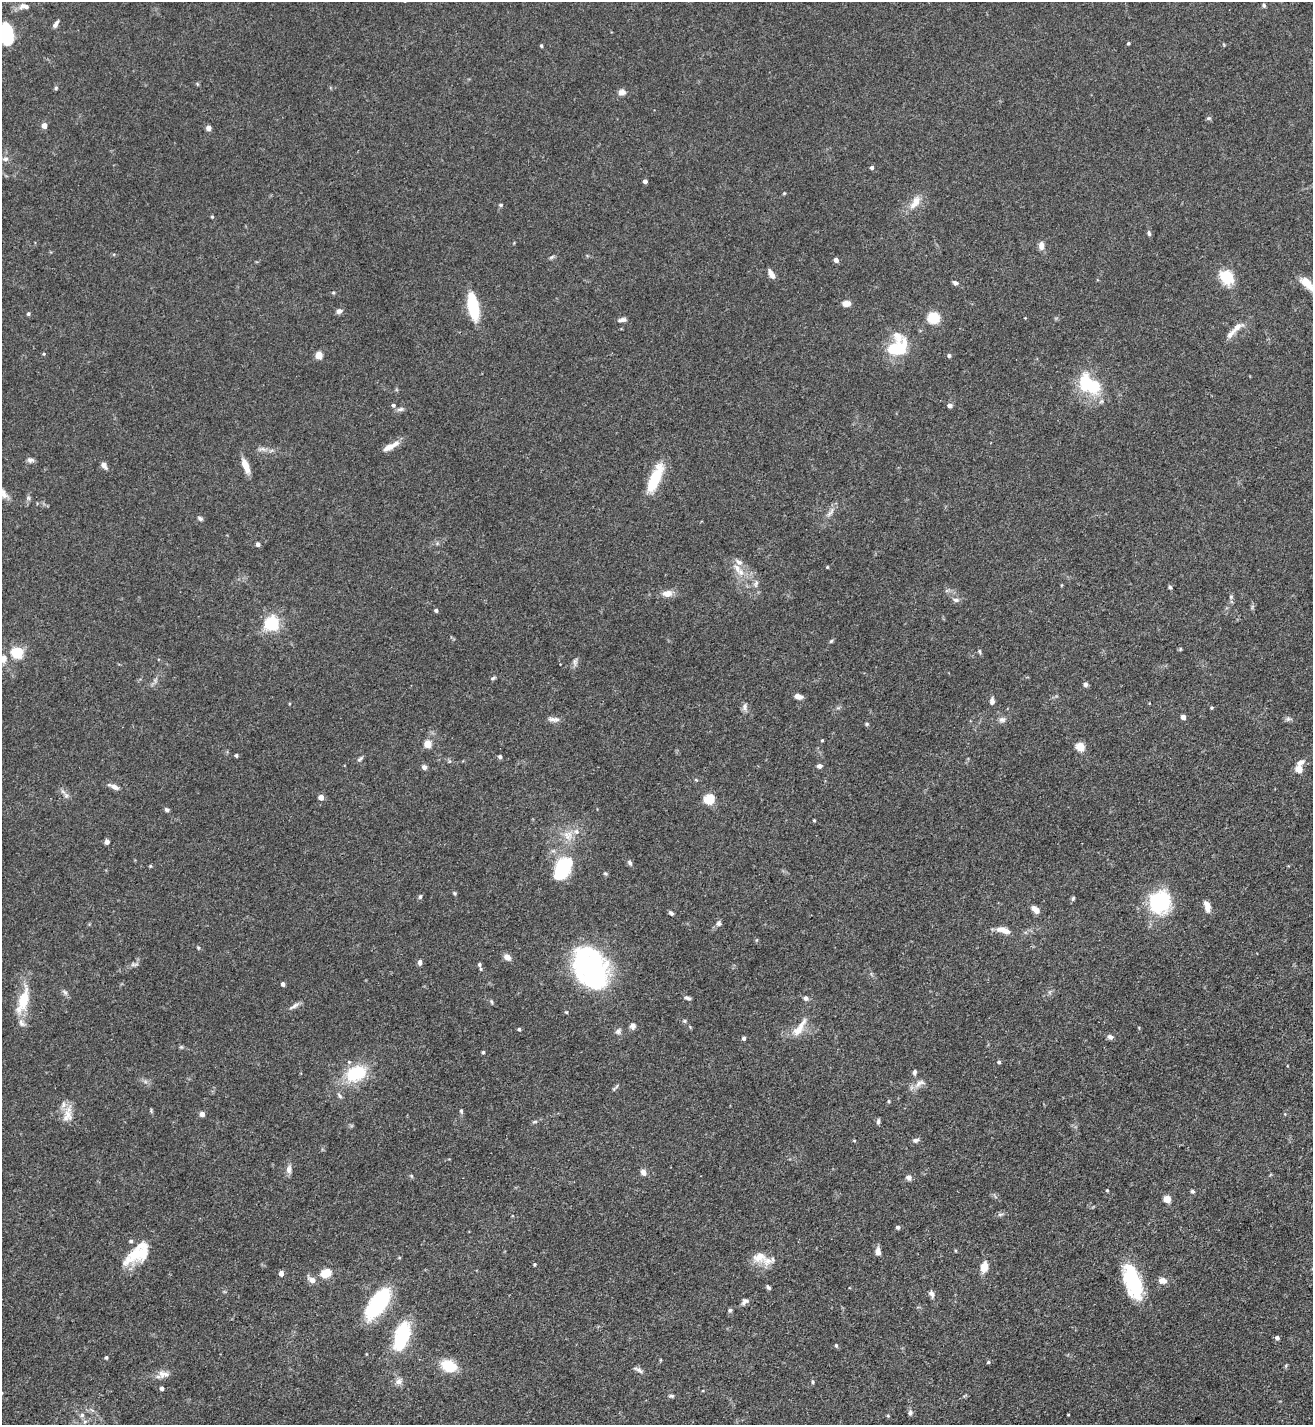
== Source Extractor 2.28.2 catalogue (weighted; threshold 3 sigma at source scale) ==
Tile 6 of 4 x 4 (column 2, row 2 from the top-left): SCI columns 1465-2775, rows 2849-4271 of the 5688 x 5699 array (HDU 1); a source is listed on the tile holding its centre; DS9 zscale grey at full resolution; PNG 1315 x 1427 px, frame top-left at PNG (2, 2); no overlay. Shown black and unused: <1% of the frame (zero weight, under 3 of 5 exposures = <1% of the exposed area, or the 3 px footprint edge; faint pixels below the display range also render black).
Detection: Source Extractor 2.28.2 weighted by HDU 2 'WHT'; one run over the whole footprint, this tile lists its part. Background 0.0758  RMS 0.004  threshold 0.018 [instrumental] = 3 sigma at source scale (4.5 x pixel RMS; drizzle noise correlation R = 1.50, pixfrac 1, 0.05/0.05 arcsec/px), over >= 5 px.
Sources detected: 195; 3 inside a brighter object's white glare — not listed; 7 inside a brighter listed object's ellipse — not listed separately; the other 185 listed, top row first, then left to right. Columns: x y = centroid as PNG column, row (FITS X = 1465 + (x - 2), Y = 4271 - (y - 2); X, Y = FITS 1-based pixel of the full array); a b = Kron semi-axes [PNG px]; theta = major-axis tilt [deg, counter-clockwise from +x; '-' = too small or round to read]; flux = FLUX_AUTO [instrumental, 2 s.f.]
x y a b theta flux
24 6 15 8 0 2.5
1264 6 6 4 -63 0.66
56 24 9 4 60 1.4
7 34 24 13 -87 17
1128 43 4 3 - 0.55
541 46 4 3 - 0.64
56 88 5 4 - 0.57
622 92 9 7 -1 1.8
1208 118 6 5 - 0.65
44 125 4 4 - 3.1
208 128 6 6 - 1.5
5 159 9 6 10 1.4
872 168 4 4 - 0.97
645 181 4 4 - 1.7
915 202 19 9 57 4.6
501 205 5 4 - 0.54
212 217 4 3 - 0.47
1149 233 7 4 -88 0.82
1041 246 11 7 86 2.1
552 257 8 3 45 0.61
836 260 4 4 - 2.5
771 274 12 6 -59 2.2
1226 277 14 12 -50 12
955 282 6 5 - 1
1307 284 26 10 -45 6.9
333 292 4 4 - 0.56
846 303 8 6 5 2.7
473 306 27 10 -80 17
339 311 7 6 - 1.4
28 314 5 4 - 0.64
933 317 9 8 - 14
622 320 11 5 7 1.3
1237 327 18 8 40 3.3
897 337 22 13 -61 5.7
896 349 20 12 -4 15
44 354 4 3 - 0.39
319 355 5 4 - 9.6
949 355 4 4 - 0.92
1092 385 32 23 -18 19
393 405 5 5 - 0.89
950 406 4 4 - 1.9
400 409 10 5 11 1.1
394 444 15 7 30 3
263 449 9 5 -24 1.5
30 460 9 6 -7 1.2
104 465 9 6 -51 1.8
246 466 19 7 -68 4.2
655 479 34 11 66 14
3 493 16 9 -50 3.2
28 498 7 4 -90 0.79
830 512 17 5 54 2.1
200 518 7 5 -33 0.86
258 544 4 4 - 1.5
827 567 4 4 - 0.34
737 568 15 8 -60 3.8
756 583 9 5 64 1.1
1170 587 5 5 - 0.62
667 593 14 9 7 3.2
1231 596 6 4 1 0.46
956 600 7 6 - 1.3
436 610 4 4 - 0.9
272 623 6 6 - 99
831 641 6 4 45 0.57
979 651 7 4 -73 0.62
17 652 10 10 - 11
3 659 12 9 71 2.8
575 662 10 6 -87 1.2
493 678 7 4 27 0.64
1085 684 5 5 - 1.1
798 696 8 5 -14 2.7
992 701 9 6 83 1.4
745 707 10 7 88 1.5
1212 708 4 4 - 0.52
1183 717 4 4 - 2.8
554 719 16 6 -3 1.8
1288 719 6 6 - 0.92
1002 720 9 7 13 1.5
867 724 5 4 - 0.52
822 740 3 3 - 0.43
427 744 5 5 - 9
1080 747 5 5 - 16
236 755 4 4 - 0.76
500 757 4 4 - 1
360 759 10 4 36 0.81
1300 762 11 6 26 1.8
819 766 6 5 - 1.3
424 767 6 5 - 1.5
1299 769 5 5 - 9.1
115 787 11 6 -23 1.9
66 796 6 6 - 1
321 797 4 4 - 3.4
709 799 5 5 - 29
167 810 6 4 -33 0.91
814 820 3 3 - 0.42
568 835 14 13 - 5.2
107 842 5 4 - 1.5
630 863 7 5 -68 0.86
150 866 4 4 - 0.42
563 868 23 12 61 32
605 873 6 4 -19 0.52
454 893 5 4 - 0.51
420 897 7 5 73 0.7
1073 898 6 4 72 0.67
1160 902 18 16 53 47
1207 907 13 6 -75 2.8
1036 910 9 5 -41 3.2
671 913 6 4 -36 0.78
719 923 8 6 65 1.1
1003 930 17 7 -18 3.8
198 948 5 4 - 0.49
507 957 8 6 -29 2.6
420 962 7 5 84 1.2
479 964 7 5 -68 0.98
592 968 49 33 -43 65
283 984 4 4 - 1.4
65 992 8 4 -37 0.89
687 998 8 4 -22 1
806 998 6 5 - 1.2
23 1001 25 9 73 13
491 1002 6 4 -58 0.63
294 1006 16 5 31 1.6
566 1012 5 4 - 0.41
685 1021 6 4 -72 0.5
22 1023 12 8 -62 2
633 1026 8 7 - 1.4
519 1029 4 4 - 0.77
618 1031 9 6 51 1.2
797 1031 17 12 29 5.4
1110 1037 7 5 -21 1.5
744 1038 4 4 - 1.1
181 1047 5 5 - 0.52
483 1052 4 4 - 0.55
999 1062 4 4 - 0.72
914 1072 7 5 84 0.95
356 1073 23 17 25 18
920 1083 18 7 31 2.7
614 1089 6 5 - 0.66
888 1101 5 3 - 0.45
461 1111 6 4 -89 0.67
202 1114 4 4 - 2.7
67 1116 20 12 67 5.1
878 1121 7 4 82 0.87
535 1122 8 4 9 0.65
854 1140 5 3 - 0.36
915 1140 9 6 18 1.1
289 1169 12 7 84 2
643 1172 7 6 - 2
411 1176 6 5 - 0.53
908 1178 7 6 - 1.3
1107 1190 4 3 - 0.41
1192 1191 5 4 - 0.74
1167 1199 5 5 - 9.4
1000 1214 9 4 8 0.85
898 1227 4 4 - 1.1
878 1252 9 6 -90 2
139 1254 38 16 28 14
759 1257 19 14 10 5.5
534 1264 4 3 - 0.49
984 1266 10 6 77 5.7
281 1273 4 4 - 2.7
326 1273 11 8 21 6.3
312 1280 7 5 -21 3.1
1162 1280 11 8 -11 2.6
1133 1281 38 18 -70 26
768 1287 6 4 -53 0.75
932 1294 8 6 -57 1.5
745 1301 10 6 41 1.3
378 1303 33 14 54 36
402 1336 32 14 74 26
1277 1338 4 4 - 1.2
836 1345 5 4 - 0.6
106 1357 4 4 - 0.73
988 1362 5 4 - 0.65
449 1366 14 10 -20 12
1286 1366 6 4 -74 0.5
639 1370 13 5 -26 1.2
163 1374 15 9 -7 2.9
398 1382 9 8 - 2
813 1382 5 4 - 0.65
162 1388 4 4 - 1.3
671 1396 7 4 -7 0.74
910 1413 8 6 87 1.1
82 1415 6 6 - 0.96
1068 1415 3 2 - 0.33
888 1416 4 4 - 0.52
Isophote crosses this tile's border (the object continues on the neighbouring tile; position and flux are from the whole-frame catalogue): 4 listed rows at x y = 7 34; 1307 284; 3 493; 3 659